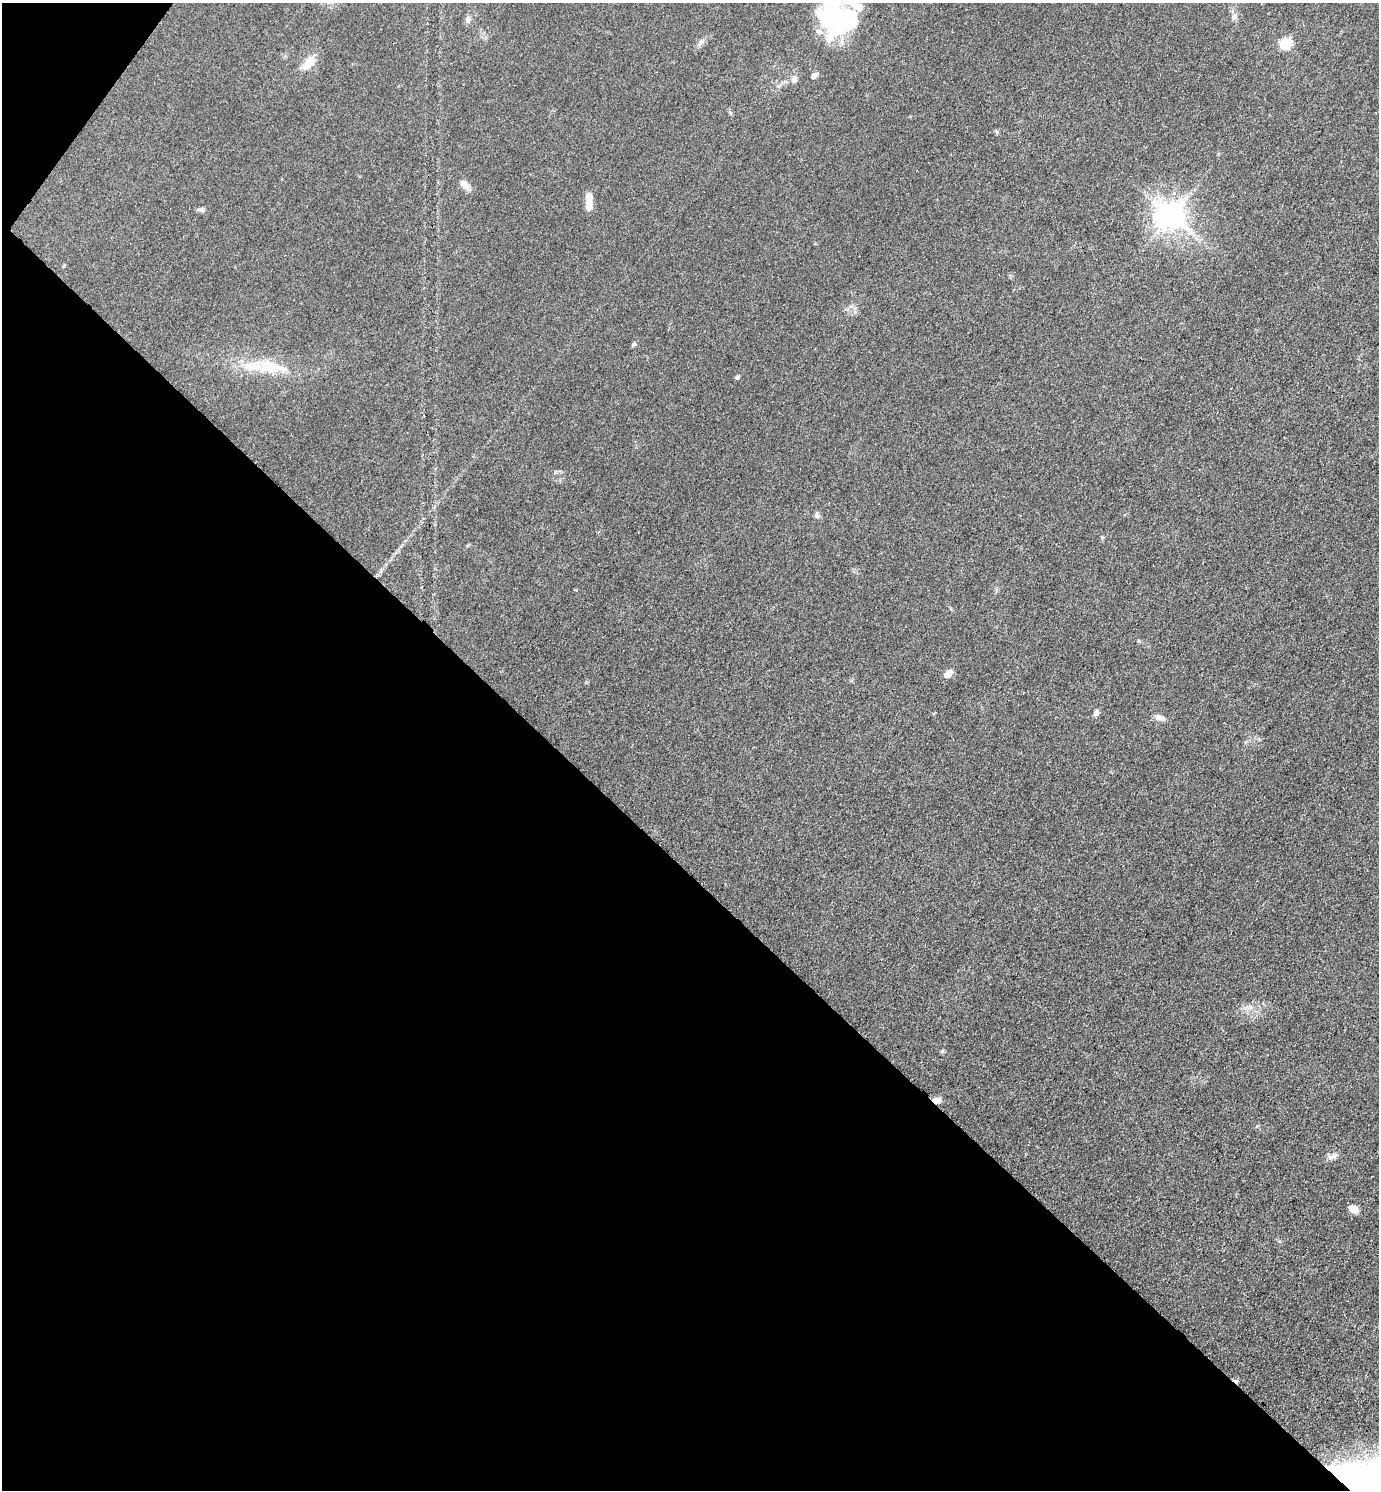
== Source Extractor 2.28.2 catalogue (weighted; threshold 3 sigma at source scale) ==
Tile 9 of 4 x 4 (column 1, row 3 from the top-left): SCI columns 297-1673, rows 1491-2978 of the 5960 x 5956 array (HDU 1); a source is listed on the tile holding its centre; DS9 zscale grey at full resolution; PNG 1381 x 1492 px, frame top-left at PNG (2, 3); no overlay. Shown black and unused: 42% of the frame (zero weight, under 3 of 4 exposures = <1% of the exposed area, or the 3 px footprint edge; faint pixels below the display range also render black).
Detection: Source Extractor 2.28.2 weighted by HDU 2 'WHT'; one run over the whole footprint, this tile lists its part. Background 0.0432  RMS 0.0051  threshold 0.0231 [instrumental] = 3 sigma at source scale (4.5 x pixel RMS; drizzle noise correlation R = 1.50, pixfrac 1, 0.05/0.05 arcsec/px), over >= 5 px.
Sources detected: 31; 3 inside a brighter object's white glare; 1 cosmic-ray / hot-pixel residue — not listed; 4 inside a brighter listed object's ellipse — not listed separately; the other 23 listed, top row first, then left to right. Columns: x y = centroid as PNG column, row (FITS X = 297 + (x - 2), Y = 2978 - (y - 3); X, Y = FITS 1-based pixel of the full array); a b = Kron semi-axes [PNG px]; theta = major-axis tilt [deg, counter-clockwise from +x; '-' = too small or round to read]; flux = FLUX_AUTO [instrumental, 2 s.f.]
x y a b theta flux
1234 17 9 7 89 1.9
468 19 9 7 86 1.8
842 19 44 31 84 41
701 42 11 4 44 1.5
1285 43 6 6 - 47
308 63 20 10 49 7.2
814 76 8 5 50 1.7
794 79 9 7 74 2.1
465 185 18 8 -44 3.3
589 197 10 7 -87 4.4
201 209 8 6 -8 1.3
1171 216 9 8 - 680
633 345 6 5 - 0.89
269 366 29 18 -22 16
737 377 5 5 - 0.79
817 516 7 5 83 1.1
948 674 9 6 41 3.9
1096 713 10 6 50 1.5
1159 717 12 8 -16 2.5
942 1051 6 5 - 0.74
937 1100 10 7 -2 2.7
1333 1156 14 6 21 2.3
1353 1209 9 7 -23 4.4
Overlapping masked pixels (flux is a lower limit): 1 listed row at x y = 937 1100
Unlisted compact peaks at least as high as the median listed source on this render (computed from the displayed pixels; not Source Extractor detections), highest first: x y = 1102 537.